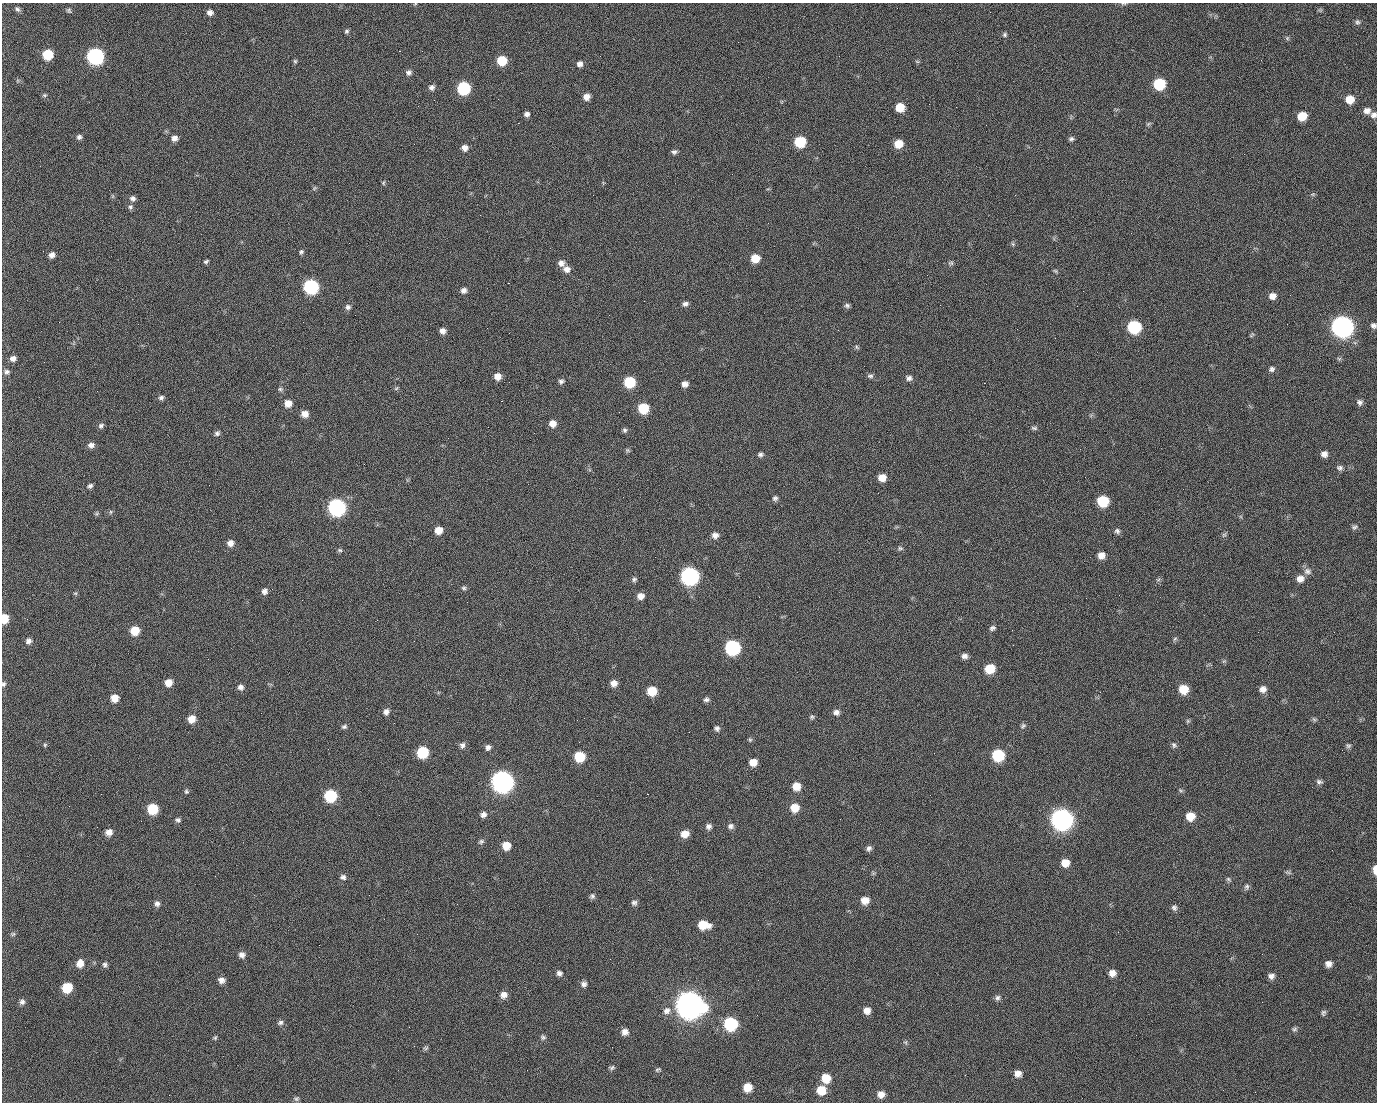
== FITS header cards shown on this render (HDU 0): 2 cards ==
NAXIS1  =                 1375 / length of data axis 1
NAXIS2  =                 1100 / length of data axis 2

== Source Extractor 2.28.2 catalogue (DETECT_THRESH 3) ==
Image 1375 x 1100 px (HDU 0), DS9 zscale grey, 1 PNG px = 1 image px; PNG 1379 x 1104 px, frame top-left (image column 1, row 1100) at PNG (2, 3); no overlay
Background 1450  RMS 28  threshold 84.8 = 3 sigma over >= 5 px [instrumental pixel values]
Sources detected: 245; all 245 listed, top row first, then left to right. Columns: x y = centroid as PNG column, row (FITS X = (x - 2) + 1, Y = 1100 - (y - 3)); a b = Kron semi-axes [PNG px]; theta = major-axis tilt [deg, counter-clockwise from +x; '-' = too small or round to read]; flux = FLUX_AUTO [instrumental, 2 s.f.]
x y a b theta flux
415 4 5 3 - 1.5e+03
1123 4 8 4 0 2.7e+03
17 9 8 6 -55 4.6e+03
1320 10 5 5 - 2.7e+03
70 12 6 3 -36 5.9e+03
210 12 7 6 - 8.2e+03
990 12 2 2 - 1.7e+03
1357 22 7 7 - 4.7e+03
347 31 6 6 - 3.8e+03
1005 35 6 5 - 3.5e+03
1287 38 6 5 - 2.9e+03
399 51 2 2 - 2.1e+04
48 54 7 7 - 7.5e+04
95 56 8 8 - 5.2e+05
295 61 6 5 - 2.9e+03
502 61 7 7 - 5.8e+04
917 61 6 4 -19 2.4e+03
580 64 6 6 - 7.6e+03
408 72 8 7 - 6.6e+03
1159 84 8 8 - 1.1e+05
432 87 7 7 - 7.2e+03
464 88 8 8 - 1.8e+05
44 95 6 5 - 3.0e+03
586 97 6 6 - 1.3e+04
498 99 3 2 - 1.3e+03
1350 99 8 7 - 2.7e+04
434 100 2 2 - 3.9e+03
900 107 7 7 - 3.6e+04
1367 111 8 7 - 1.1e+04
527 114 6 5 - 6.3e+03
1374 115 8 7 - 7.1e+03
1302 116 8 7 - 3.6e+04
518 123 2 2 - 2.4e+04
1148 124 8 4 35 3.1e+03
79 137 7 6 - 5.3e+03
174 138 8 6 7 1.0e+04
1071 139 7 5 -10 4.5e+03
800 142 8 7 - 9.3e+04
898 144 8 7 - 3.2e+04
465 148 7 7 - 1.0e+04
674 152 7 6 - 5.3e+03
383 183 7 4 73 2.6e+03
314 188 7 4 46 3.0e+03
1313 194 7 5 11 2.7e+03
1015 195 2 2 - 6.9e+03
132 198 7 7 - 6.5e+03
130 207 7 6 - 4.7e+03
1013 244 6 4 -47 2.7e+03
301 252 6 5 - 3.7e+03
52 255 7 6 - 8.9e+03
755 258 7 7 - 3.3e+04
206 261 6 4 29 3.4e+03
561 263 9 8 - 1.0e+04
951 263 7 6 - 4.0e+03
567 269 9 8 - 1.2e+04
1055 271 6 4 -43 2.6e+03
508 283 2 2 - 5.4e+04
311 286 8 8 - 3.2e+05
464 290 7 6 - 7.7e+03
1083 291 2 2 - 3.1e+03
1290 295 2 2 - 2.1e+03
1272 296 8 7 - 1.2e+04
685 304 7 6 - 6.4e+03
847 305 7 6 - 4.4e+03
348 307 7 6 - 5.8e+03
59 322 2 2 - 1.2e+03
1287 324 2 2 - 9.3e+02
1374 325 7 6 - 5.9e+03
1342 326 9 9 - 1.5e+06
1134 327 8 8 - 1.8e+05
443 331 6 6 - 9.7e+03
1251 335 9 4 44 2.8e+03
857 347 7 4 -59 2.9e+03
13 358 7 6 - 9.2e+03
1272 369 8 7 - 5.5e+03
6 372 8 7 - 6.0e+03
498 376 6 6 - 1.5e+04
870 376 8 6 -4 4.6e+03
909 378 8 7 - 6.8e+03
561 381 7 6 - 4.9e+03
509 382 2 2 - 9.6e+02
629 382 8 7 - 9.5e+04
984 383 2 2 - 1.9e+04
685 384 6 6 - 1.0e+04
396 388 6 4 31 2.6e+03
280 389 7 5 -1 3.6e+03
97 391 2 2 - 1.3e+03
161 398 7 5 24 5.1e+03
501 401 3 2 - 5.8e+04
1360 402 7 6 - 6.1e+03
288 403 7 7 - 1.8e+04
643 408 7 7 - 6.9e+04
619 412 2 2 - 7.5e+02
305 414 7 7 - 1.5e+04
552 423 7 7 - 1.5e+04
101 426 7 6 - 4.8e+03
1034 428 9 5 -8 4.0e+03
624 430 6 5 - 3.9e+03
217 433 7 6 - 4.9e+03
91 445 8 7 - 8.5e+03
627 450 7 5 -35 2.9e+03
760 454 7 5 5 4.8e+03
1324 454 7 7 - 9.9e+03
1340 468 8 7 - 5.8e+03
882 478 7 7 - 2.1e+04
90 486 6 5 - 4.8e+03
623 497 2 2 - 2.9e+03
775 498 7 6 - 4.9e+03
1103 501 8 7 - 9.0e+04
337 507 8 8 - 5.8e+05
111 512 6 5 - 2.9e+03
1354 527 8 6 7 4.6e+03
438 530 7 7 - 2.1e+04
1117 531 8 7 - 5.2e+03
715 535 7 7 - 9.7e+03
1224 535 7 6 - 3.6e+03
230 543 7 7 - 1.1e+04
900 548 8 6 12 4.1e+03
340 550 7 5 -20 3.2e+03
1101 555 7 7 - 1.4e+04
1307 571 11 9 -20 9.3e+03
689 576 9 9 - 6.8e+05
634 579 7 6 - 4.2e+03
1300 579 9 8 - 1.3e+04
1158 580 6 4 20 3.1e+03
464 588 7 6 - 3.8e+03
264 591 7 6 - 7.8e+03
75 593 6 4 -17 2.3e+03
640 596 7 7 - 1.3e+04
4 619 7 6 - 3.7e+04
27 619 2 2 - 4.0e+03
377 620 2 2 - 1.1e+04
992 628 8 6 24 5.2e+03
135 631 7 7 - 4.1e+04
1175 639 6 5 - 3.4e+03
28 641 7 7 - 7.2e+03
414 641 2 2 - 8.5e+02
732 647 8 8 - 3.2e+05
964 656 7 6 - 8.0e+03
1224 661 6 4 43 3.0e+03
989 669 9 8 - 4.6e+04
168 683 7 7 - 1.9e+04
614 683 7 7 - 1.2e+04
3 684 7 6 - 4.2e+03
241 687 8 7 - 7.6e+03
1183 689 8 8 - 3.9e+04
1263 689 8 8 - 1.1e+04
652 691 7 7 - 4.5e+04
114 698 7 7 - 2.0e+04
706 699 6 5 - 5.4e+03
386 712 8 7 - 8.4e+03
836 712 8 7 - 8.3e+03
812 717 6 6 - 3.6e+03
191 719 7 7 - 2.1e+04
1314 719 7 5 -43 3.4e+03
1188 721 5 5 - 2.9e+03
1023 726 8 6 41 4.1e+03
344 727 7 5 24 4.2e+03
717 728 7 7 - 5.4e+03
750 740 7 5 -89 3.1e+03
45 745 5 4 - 2.6e+03
462 745 9 7 80 6.8e+03
1174 745 8 6 -69 4.6e+03
1348 746 7 6 - 4.0e+03
488 747 7 6 - 6.6e+03
422 752 8 8 - 9.8e+04
934 753 2 2 - 1.6e+03
998 755 8 8 - 1.2e+05
579 757 7 7 - 7.1e+04
753 762 7 6 - 2.0e+04
502 781 9 9 - 1.5e+06
1319 782 8 6 -20 5.4e+03
796 786 7 7 - 2.4e+04
1181 790 7 4 -20 2.9e+03
186 791 6 6 - 3.6e+03
101 794 2 2 - 2.4e+03
930 795 2 2 - 6.4e+03
330 796 8 8 - 1.4e+05
795 808 8 8 - 2.9e+04
1053 808 2 2 - 1.6e+04
152 809 8 7 - 7.2e+04
483 815 8 7 - 8.2e+03
1190 816 8 8 - 3.1e+04
1061 819 10 9 - 1.5e+06
178 820 8 6 -12 4.8e+03
708 826 7 7 - 7.3e+03
731 826 8 7 - 6.9e+03
109 832 8 7 - 1.3e+04
685 834 8 7 - 2.1e+04
481 841 8 6 18 4.5e+03
506 846 8 7 - 2.7e+04
869 848 7 6 - 6.1e+03
1065 863 8 7 - 2.2e+04
1375 870 8 4 -88 1.8e+04
1288 872 9 4 -18 3.7e+03
873 873 6 4 -72 2.6e+03
343 877 9 7 -16 6.4e+03
1228 879 7 5 -28 3.5e+03
1247 887 8 6 75 4.9e+03
592 896 8 7 - 4.8e+03
865 900 8 8 - 1.9e+04
634 903 8 7 - 6.0e+03
157 904 8 7 - 6.7e+03
457 904 2 2 - 1.5e+03
1174 908 8 7 - 5.6e+03
703 925 10 7 -8 4.3e+04
1118 932 2 2 - 2.6e+03
13 934 7 6 - 3.5e+03
242 955 8 8 - 8.7e+03
610 959 2 2 - 2.4e+03
80 963 8 7 - 1.8e+04
1328 964 7 7 - 1.0e+04
105 965 7 6 - 4.7e+03
559 973 8 7 - 6.3e+03
1112 973 7 7 - 1.3e+04
1271 976 8 7 - 8.6e+03
221 980 8 6 -16 9.7e+03
758 980 2 2 - 2.0e+03
584 984 8 7 - 7.0e+03
67 988 8 7 - 5.8e+04
504 995 8 7 - 1.3e+04
997 998 7 7 - 5.5e+03
22 1002 7 7 - 6.2e+03
689 1004 12 11 - 3.3e+06
666 1011 11 9 40 1.2e+04
867 1011 8 7 - 1.3e+04
1323 1013 8 6 79 4.4e+03
280 1022 8 7 - 5.4e+03
730 1024 8 8 - 1.9e+05
1294 1029 7 6 - 4.3e+03
625 1032 8 7 - 1.1e+04
543 1037 8 7 - 4.8e+03
215 1038 6 4 49 2.7e+03
905 1042 6 5 - 3.4e+03
426 1048 7 5 21 3.4e+03
612 1067 8 5 7 4.1e+03
658 1070 8 5 22 3.5e+03
1018 1074 8 7 - 1.2e+04
826 1078 9 8 - 3.6e+04
747 1087 8 8 - 3.0e+04
821 1090 9 8 - 3.7e+04
1255 1092 2 2 - 9.0e+02
881 1094 8 8 - 1.4e+04
169 1095 2 2 - 5.2e+03
296 1099 8 6 8 4.2e+03
At the frame edge (FLAGS 8, measured only in part): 7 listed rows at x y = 415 4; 1123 4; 1374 115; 1374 325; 4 619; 3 684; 1375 870